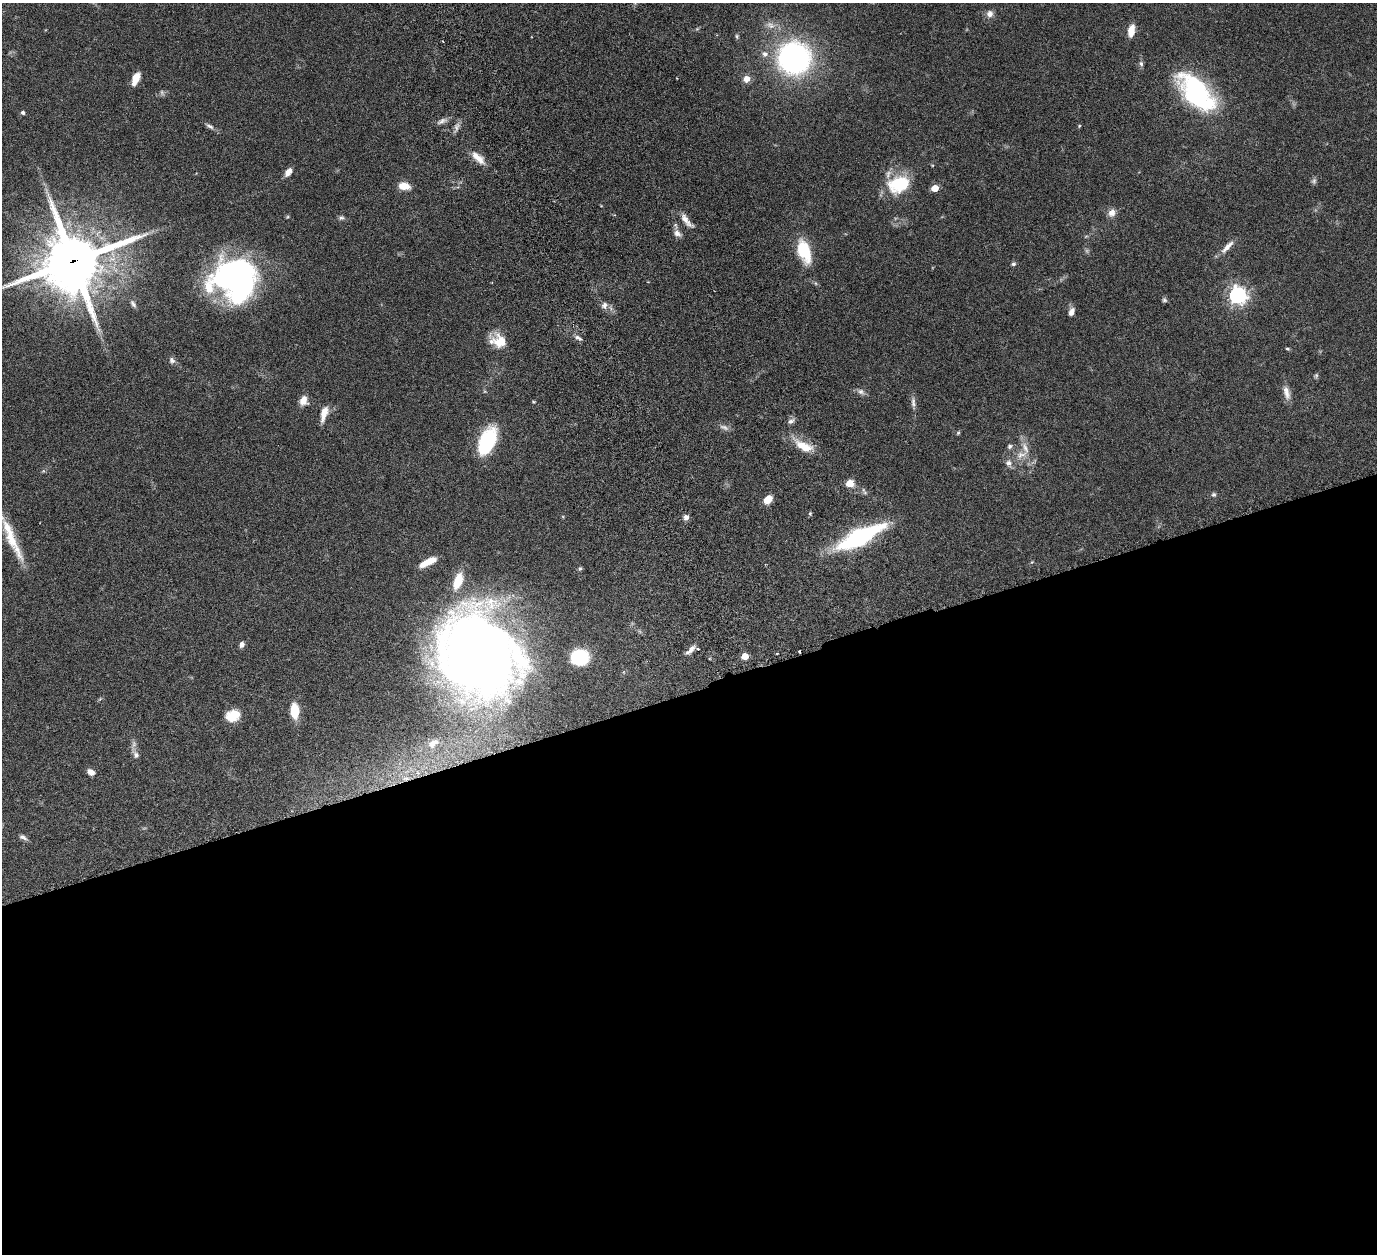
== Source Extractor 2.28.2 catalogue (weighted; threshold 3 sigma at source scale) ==
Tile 15 of 4 x 4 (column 3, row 4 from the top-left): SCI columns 2815-4189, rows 319-1570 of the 5680 x 5541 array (HDU 1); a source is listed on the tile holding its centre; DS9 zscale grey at full resolution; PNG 1379 x 1256 px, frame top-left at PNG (2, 3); no overlay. Shown black and unused: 45% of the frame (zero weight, under 3 of 6 exposures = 5% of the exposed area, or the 3 px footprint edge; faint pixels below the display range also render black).
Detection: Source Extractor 2.28.2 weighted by HDU 2 'WHT'; one run over the whole footprint, this tile lists its part. Background 0.0534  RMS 0.0027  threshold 0.0112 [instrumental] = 3 sigma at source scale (4.09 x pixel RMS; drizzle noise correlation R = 1.36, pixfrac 0.8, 0.05/0.05 arcsec/px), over >= 5 px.
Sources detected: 87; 3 too faint to see at this stretch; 2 inside a brighter object's white glare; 2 cosmic-ray / hot-pixel residue — not listed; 5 inside a brighter listed object's ellipse — not listed separately; the other 75 listed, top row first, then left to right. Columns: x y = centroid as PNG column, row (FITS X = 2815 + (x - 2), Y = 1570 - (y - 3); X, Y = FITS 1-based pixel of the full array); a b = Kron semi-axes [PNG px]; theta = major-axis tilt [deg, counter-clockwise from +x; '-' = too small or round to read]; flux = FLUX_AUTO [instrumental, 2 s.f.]
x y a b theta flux
990 14 10 9 - 1.4
770 25 13 9 -30 1.9
1131 31 13 7 79 3.2
736 36 7 4 -75 0.42
765 54 8 7 - 1.2
794 58 26 25 - 65
1141 64 8 6 -73 0.61
136 78 12 8 66 2.6
746 79 8 7 - 1.9
1196 92 42 21 -47 41
23 113 5 5 - 0.48
442 121 16 6 25 1.1
209 126 13 5 -30 0.88
1079 126 5 4 - 0.24
456 127 14 6 75 1.1
478 158 23 9 -42 3
288 172 10 6 54 1.8
1314 181 8 7 - 0.59
899 184 26 18 19 13
404 186 11 7 -7 3.6
935 188 5 4 - 5.3
1112 213 11 9 70 1.7
287 217 6 3 70 0.28
341 218 8 6 1 0.63
686 220 21 7 -50 2.1
677 233 10 8 -34 1.3
1227 247 22 7 46 2.1
804 251 26 13 -72 10
73 261 23 21 25 1400
1013 264 6 5 - 0.52
224 281 45 38 -83 43
1238 295 7 7 - 110
1164 300 6 6 - 0.5
133 304 11 5 -55 0.74
604 305 9 8 - 1.1
1071 312 10 6 70 1.4
578 338 10 5 -29 0.81
498 341 21 14 -24 5.2
1287 349 5 4 - 0.34
172 360 10 8 -57 0.93
1316 376 7 5 50 0.44
861 392 12 7 -36 1
1286 393 20 8 -77 2.1
303 401 10 8 79 2.4
913 402 16 6 -84 1.2
324 414 19 7 75 2.7
791 421 10 6 32 0.95
958 433 6 4 44 0.34
487 441 26 13 67 20
804 446 29 12 -30 5.1
1010 446 6 6 - 0.6
1025 448 21 8 -67 2.7
1008 463 10 9 - 1.3
850 483 8 8 - 2.9
1214 494 6 6 - 0.53
768 499 8 6 50 3.9
686 517 8 7 - 1
859 537 41 12 27 40
17 550 39 11 -65 5.4
429 561 16 8 23 3.3
1032 562 6 4 44 0.29
580 569 6 5 - 0.39
458 581 19 9 70 6.3
242 644 6 5 - 1.1
690 650 15 6 44 1.5
777 653 3 2 - 0.22
478 655 75 62 -55 320
745 656 5 4 - 5.1
579 658 14 12 5 17
294 711 15 8 -89 5.9
232 716 15 12 21 4.9
433 743 13 8 38 1.5
136 754 13 7 -57 1.2
91 772 9 6 -27 1.5
23 837 11 6 -27 0.83
Overlapping masked pixels (flux is a lower limit): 1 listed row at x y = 73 261